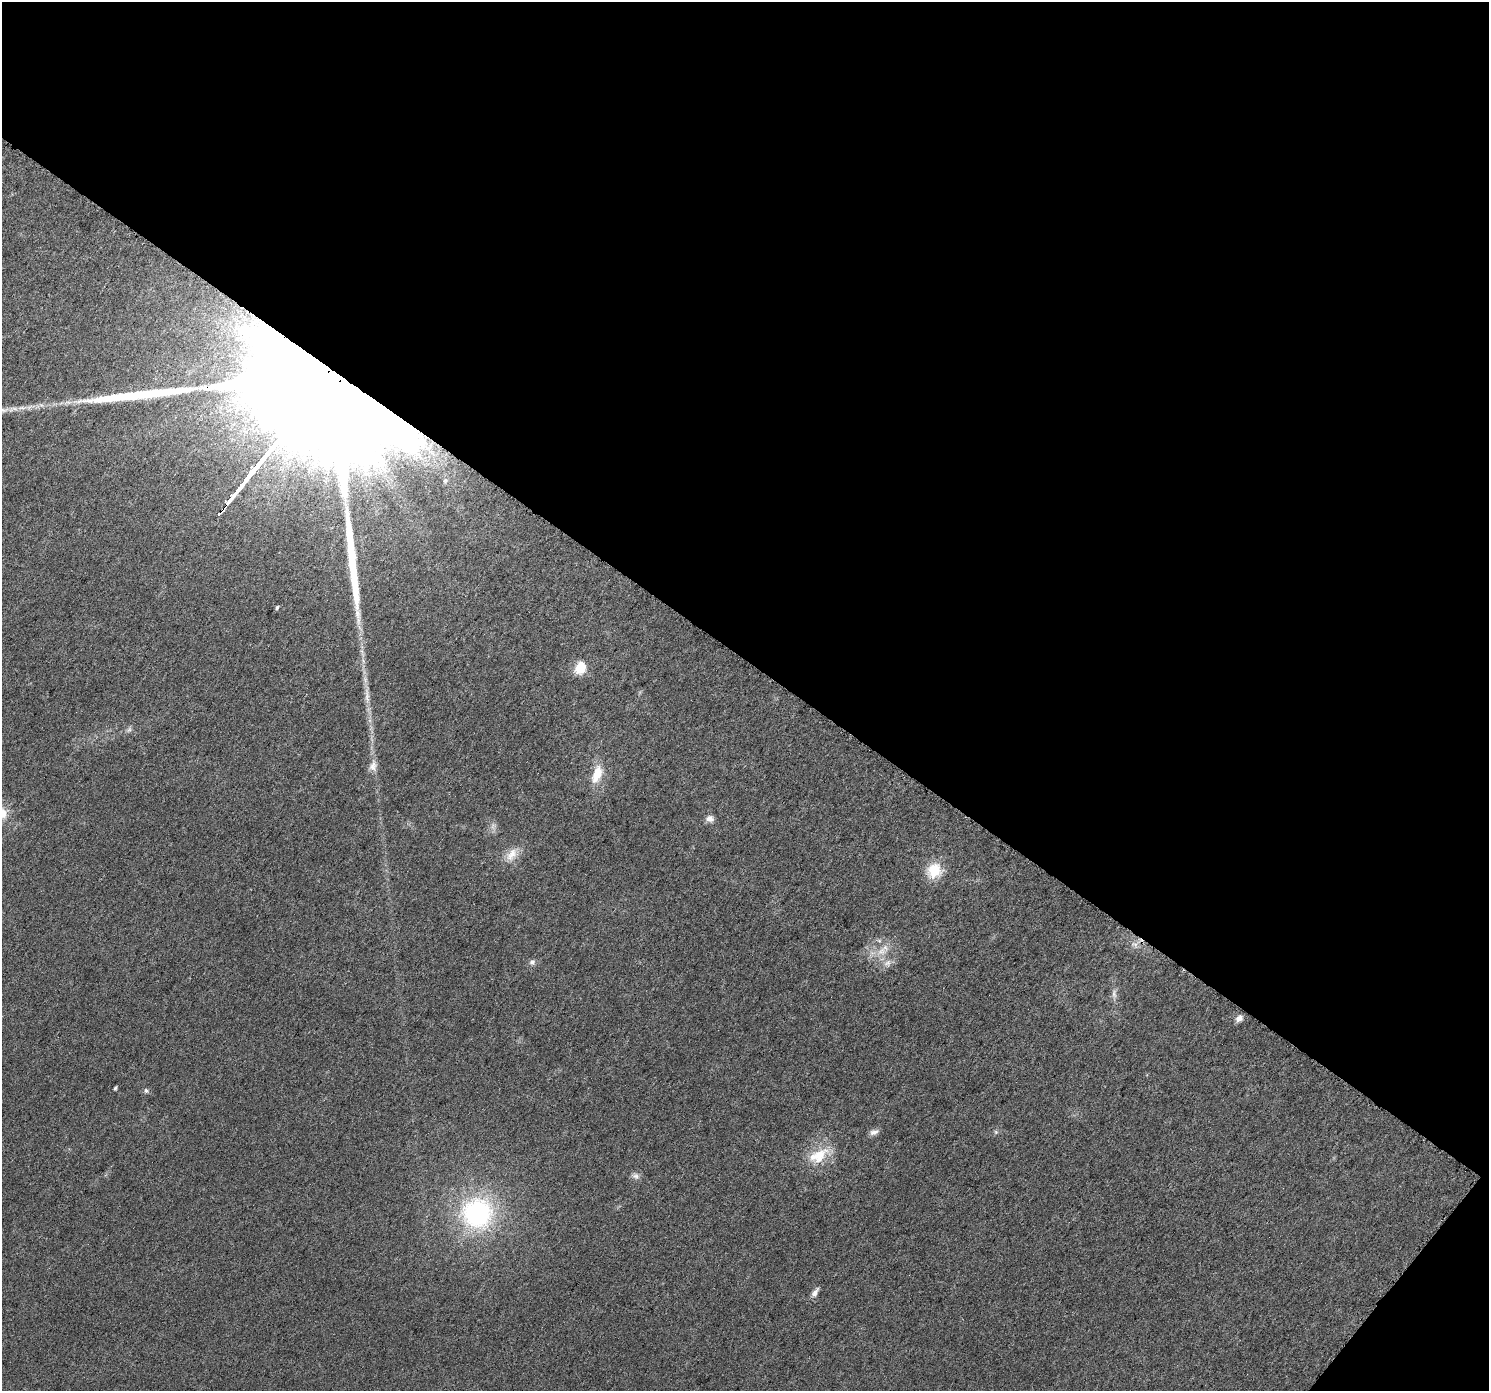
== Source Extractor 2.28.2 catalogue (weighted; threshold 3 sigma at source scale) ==
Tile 2 of 2 x 2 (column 2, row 1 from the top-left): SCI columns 1494-2980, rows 1494-2882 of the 2986 x 3005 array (HDU 1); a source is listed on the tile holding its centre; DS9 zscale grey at full resolution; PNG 1491 x 1393 px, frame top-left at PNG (2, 2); no overlay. Shown black and unused: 48% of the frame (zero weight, under 3 of 6 exposures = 1% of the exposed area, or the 3 px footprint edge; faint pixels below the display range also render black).
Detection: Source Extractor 2.28.2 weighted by HDU 2 'WHT'; one run over the whole footprint, this tile lists its part. Background 0.0304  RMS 0.0047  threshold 0.0194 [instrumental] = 3 sigma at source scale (4.09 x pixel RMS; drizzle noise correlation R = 1.36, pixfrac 0.8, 0.0396/0.0396 arcsec/px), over >= 5 px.
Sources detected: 25; all 25 listed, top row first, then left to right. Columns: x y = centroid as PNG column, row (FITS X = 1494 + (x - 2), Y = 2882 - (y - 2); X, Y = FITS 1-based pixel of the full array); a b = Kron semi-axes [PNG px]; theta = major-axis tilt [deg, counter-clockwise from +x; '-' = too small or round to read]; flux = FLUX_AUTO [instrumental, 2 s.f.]
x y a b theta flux
68 402 7 4 -18 1.1
300 413 155 28 51 160000
445 481 12 10 44 4.3
277 607 5 4 - 0.73
580 668 6 5 - 37
367 695 28 6 -87 5.3
373 766 16 9 75 3.3
597 774 20 10 71 9.2
710 819 9 8 - 2.4
512 854 21 11 55 5.7
934 870 20 18 53 11
1135 944 10 7 -47 2
882 951 16 11 24 6
532 962 9 7 25 1.5
887 963 12 9 26 2.9
1114 994 13 5 -84 2
1239 1018 9 7 45 2.6
115 1088 4 3 - 0.75
146 1091 7 6 - 0.96
874 1132 12 6 14 1.9
996 1132 6 5 - 0.78
819 1156 32 16 47 13
635 1176 10 8 -32 1.8
477 1213 34 33 - 68
815 1292 14 6 55 2
Overlapping masked pixels (flux is a lower limit): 1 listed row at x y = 300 413